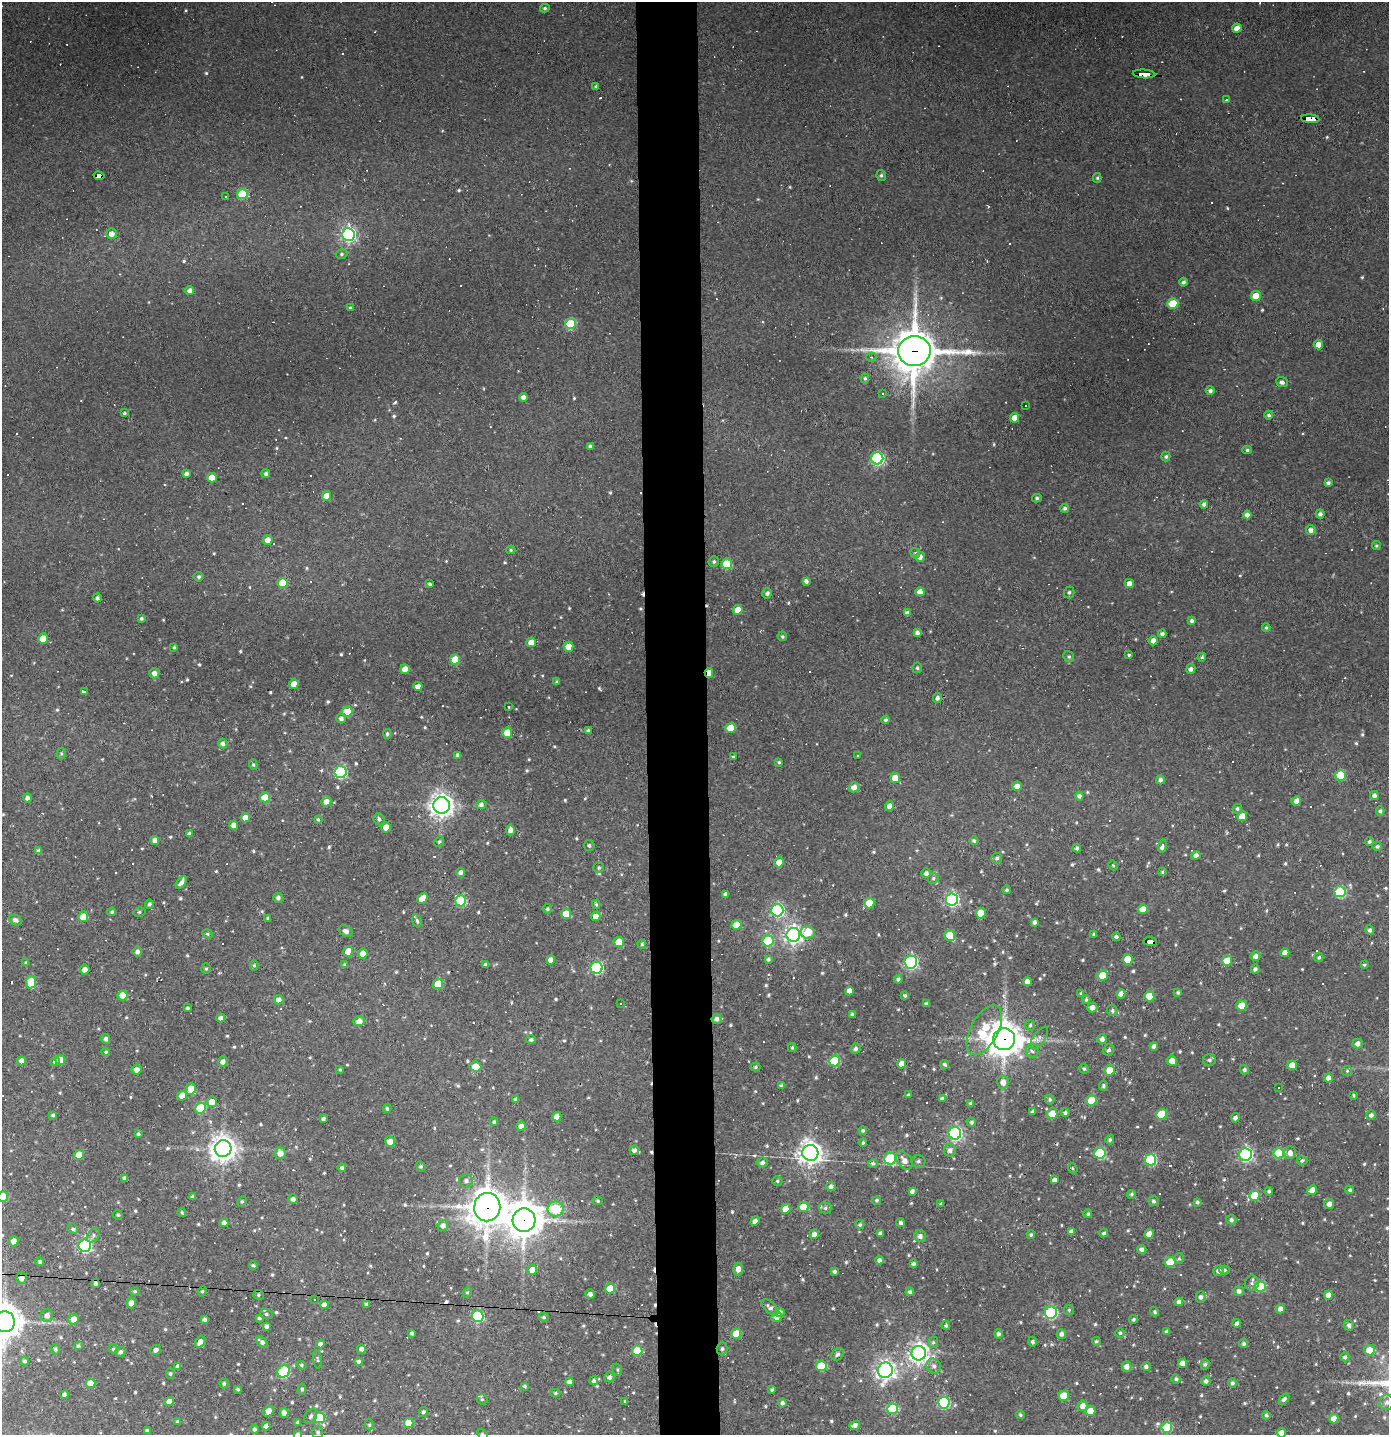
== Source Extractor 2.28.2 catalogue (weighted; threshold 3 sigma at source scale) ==
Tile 5 of 3 x 3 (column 2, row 2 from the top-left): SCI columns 1469-2855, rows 1434-2866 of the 4322 x 4299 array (HDU 1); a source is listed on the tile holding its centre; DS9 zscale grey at full resolution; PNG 1391 x 1437 px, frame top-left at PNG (2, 2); each listed source drawn as its Kron ellipse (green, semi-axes under 4 px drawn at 4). Shown black and unused: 4% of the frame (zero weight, under 2 of 3 exposures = <1% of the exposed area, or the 3 px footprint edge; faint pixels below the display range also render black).
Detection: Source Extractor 2.28.2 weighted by HDU 2 'WHT'; one run over the whole footprint, this tile lists its part. Background 0.171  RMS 0.0099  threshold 0.0445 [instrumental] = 3 sigma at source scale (4.5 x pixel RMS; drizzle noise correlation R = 1.50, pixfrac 1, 0.05/0.05 arcsec/px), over >= 5 px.
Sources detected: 775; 67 cosmic-ray / hot-pixel residue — neither listed nor drawn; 1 inside a brighter listed object's ellipse — not listed separately; of the other 707, all 500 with FLUX_AUTO >= 1.34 (the completeness limit of this list) listed and drawn (207 fainter detections not listed), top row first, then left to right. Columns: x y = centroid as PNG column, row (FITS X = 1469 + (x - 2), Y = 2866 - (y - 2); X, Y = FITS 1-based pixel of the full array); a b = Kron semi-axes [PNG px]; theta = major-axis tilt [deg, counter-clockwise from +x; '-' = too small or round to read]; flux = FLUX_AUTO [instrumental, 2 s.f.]
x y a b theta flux
545 8 5 3 - 1.5
1237 28 4 4 - 9.6
1144 74 11 3 -4 230
596 87 4 4 - 1.9
1227 100 3 3 - 15
1310 119 9 4 -5 130
881 175 5 4 - 1.7
99 176 5 4 - 68
1097 178 5 4 - 1.4
242 194 5 5 - 53
225 197 3 3 - 1.8
111 234 5 5 - 6.1
348 234 6 6 - 260
342 254 6 4 16 1.7
1183 282 4 4 - 2.4
190 291 4 4 - 3.8
1256 296 5 5 - 21
1173 304 6 5 - 32
350 308 3 3 - 1.8
570 324 5 5 - 60
1318 344 5 4 - 7.2
914 351 16 15 - 3600
871 357 5 4 - 1.6
865 378 5 4 - 1.6
1282 382 6 5 - 3.1
1210 391 4 4 - 2.8
882 394 3 3 - 1.9
523 397 4 4 - 4
1025 405 3 2 - 1.5
124 413 4 3 - 1.8
1269 415 4 4 - 2.3
1015 418 5 4 - 12
590 446 4 3 - 2.3
1247 450 5 4 - 1.7
1166 457 5 4 - 1.8
877 458 6 6 - 150
186 474 4 4 - 3.4
266 474 4 4 - 2.2
212 478 5 5 - 11
1328 483 4 3 - 2.3
326 496 5 4 - 11
1037 498 5 4 - 1.7
1204 504 4 4 - 3.2
1065 508 4 4 - 2
1320 514 4 4 - 3.1
1247 515 4 4 - 5
1311 530 5 5 - 4.3
267 540 5 5 - 7.9
1376 546 4 4 - 1.4
511 550 4 4 - 1.5
915 553 5 5 - 1.7
920 557 5 4 - 5
714 561 5 5 - 2
727 564 5 5 - 52
199 577 5 5 - 1.9
806 581 4 4 - 3.1
283 583 5 5 - 29
1129 583 4 4 - 6.2
430 584 4 3 - 1.9
920 592 4 4 - 6.7
1069 592 6 5 - 2
767 593 5 4 - 3.1
97 598 4 4 - 2.6
738 610 5 5 - 17
907 613 4 4 - 3.8
141 618 3 3 - 1.9
1192 621 4 4 - 2.6
1266 628 4 3 - 1.4
917 633 4 4 - 3.2
1162 634 4 4 - 2.8
782 636 5 4 - 1.8
43 639 5 5 - 18
1153 641 4 4 - 6.7
531 642 5 4 - 11
174 647 4 3 - 1.6
568 647 5 5 - 15
1129 655 3 3 - 1.6
1069 657 6 5 - 2
1202 657 4 3 - 1.5
455 660 5 5 - 25
917 668 5 5 - 1.7
405 669 4 4 - 9.1
1191 669 5 4 - 3.4
154 673 5 5 - 5.1
709 673 5 3 - 11
557 682 4 3 - 1.5
294 684 5 4 - 12
418 686 4 4 - 6.5
84 692 3 3 - 140
937 698 5 4 - 3.1
509 707 3 2 - 1.5
347 711 5 5 - 28
341 718 5 5 - 3.1
886 720 4 4 - 2
730 728 5 5 - 21
588 730 4 4 - 1.9
507 733 5 5 - 19
387 734 5 4 - 2
223 743 5 5 - 3.2
61 754 6 4 -89 1.6
458 755 4 4 - 3.8
858 755 3 2 - 1.5
733 757 4 3 - 1.4
779 762 4 4 - 1.5
253 765 5 4 - 1.5
340 772 6 6 - 120
1340 775 5 5 - 37
895 778 5 5 - 14
1160 780 4 4 - 2.9
1017 786 5 4 - 6.9
854 787 5 5 - 5.7
1374 795 4 4 - 3.3
1079 796 4 4 - 2.9
265 797 5 5 - 22
27 798 4 4 - 3.8
326 801 5 5 - 5.9
1296 801 5 4 - 5.1
481 804 5 4 - 3.2
442 805 8 8 - 720
889 806 5 4 - 6.6
1237 809 5 4 - 1.7
1380 811 4 4 - 2.3
1242 816 5 4 - 12
245 818 5 4 - 8.1
318 819 4 3 - 1.4
379 819 6 5 - 2.4
233 825 4 4 - 5.3
386 827 5 4 - 12
510 830 5 4 - 4.2
189 834 4 3 - 2.5
155 840 4 4 - 5.5
439 841 5 4 - 1.7
974 841 4 4 - 2.2
1369 841 4 3 - 1.8
589 846 5 5 - 1.9
1162 846 7 4 77 6.1
1377 846 5 4 - 2.3
1077 848 4 4 - 2.3
39 851 4 4 - 3.7
1196 855 4 4 - 3.6
997 858 5 5 - 2.4
779 862 5 5 - 9.9
1113 865 5 4 - 1.4
599 868 5 5 - 1.7
461 872 4 4 - 3.9
1162 872 4 3 - 1.4
926 873 5 5 - 3.3
933 878 6 5 - 1.7
181 883 7 4 55 4.5
1006 890 4 4 - 1.7
1340 892 5 5 - 77
726 894 4 4 - 3.4
278 898 5 5 - 3.1
422 898 6 4 50 9.3
952 899 6 6 - 180
461 901 5 5 - 72
869 903 5 5 - 22
149 904 5 4 - 2.2
596 904 4 3 - 1.6
547 909 5 4 - 1.7
1143 909 5 4 - 11
777 910 6 6 - 160
112 912 4 4 - 1.5
139 912 6 4 15 1.7
981 913 5 5 - 22
566 914 5 5 - 16
596 916 4 4 - 8.7
83 917 5 5 - 19
267 918 4 3 - 1.4
15 920 6 5 - 3.7
417 921 7 4 -74 1.8
1034 922 4 3 - 2.7
736 925 5 5 - 13
1370 930 5 4 - 3.1
346 931 7 5 -26 4.4
808 932 7 6 - 20
207 934 5 4 - 1.5
1094 934 4 3 - 2.2
793 935 7 7 - 410
950 935 5 5 - 27
1116 937 4 4 - 2.5
768 941 5 5 - 59
1150 941 7 4 -7 200
619 942 5 5 - 19
642 944 5 4 - 1.3
137 951 5 4 - 3
348 951 5 5 - 12
1285 953 4 4 - 6.7
363 954 5 4 - 11
1255 956 5 5 - 4
1319 957 5 4 - 1.5
768 959 4 3 - 1.9
1128 959 5 5 - 23
551 960 4 4 - 7.3
1227 961 5 5 - 20
911 962 6 6 - 190
26 963 4 4 - 1.8
345 964 4 4 - 1.5
254 965 5 4 - 1.9
486 965 4 3 - 2.5
1364 965 3 3 - 1.4
596 968 6 6 - 120
206 969 5 4 - 1.5
1255 969 4 4 - 2.8
85 970 5 5 - 5.5
1103 975 6 5 - 22
898 979 4 4 - 2.5
1027 981 4 4 - 5.4
31 982 6 5 - 34
438 984 5 5 - 24
849 991 4 4 - 7.6
1178 992 4 4 - 1.7
1081 994 4 3 - 1.6
1121 994 4 4 - 7.1
123 995 5 5 - 19
905 995 4 3 - 1.9
1149 996 5 5 - 20
278 1000 5 4 - 5.2
1086 1000 4 3 - 1.6
620 1003 3 3 - 2.4
926 1004 4 4 - 1.9
1241 1006 5 5 - 19
188 1008 3 3 - 1.6
1092 1008 5 5 - 6.5
1112 1010 6 5 - 2
852 1014 4 4 - 2.2
221 1018 4 4 - 4.6
717 1019 5 5 - 3.1
359 1021 6 5 - 7.5
1030 1025 5 4 - 1.7
984 1030 27 13 62 38
1039 1038 13 6 55 4.3
106 1039 5 4 - 3.5
1004 1039 11 11 - 1800
1102 1039 5 5 - 4
531 1040 5 4 - 2.2
1358 1044 5 5 - 4
1154 1046 4 4 - 3.4
792 1048 4 3 - 1.4
856 1049 5 4 - 2.5
1108 1050 6 5 - 2.4
1032 1051 7 6 - 2.9
106 1052 4 3 - 1.4
60 1060 5 4 - 12
1209 1060 6 6 - 2.4
22 1061 4 4 - 5.2
835 1061 5 5 - 60
1172 1061 5 5 - 8.9
55 1062 5 4 - 2.5
223 1062 5 5 - 4.6
901 1064 5 4 - 11
945 1064 4 4 - 2
1292 1065 5 5 - 11
475 1066 6 5 - 16
756 1067 5 4 - 1.4
340 1069 3 3 - 1.4
1084 1069 5 4 - 1.7
137 1070 5 4 - 5.9
1110 1070 5 5 - 23
1244 1070 5 4 - 2.1
1347 1071 5 5 - 1.5
1328 1078 4 4 - 7.8
1003 1082 6 5 - 6.4
781 1086 4 4 - 1.9
1103 1086 5 4 - 1.8
1278 1088 3 3 - 2.5
191 1089 5 5 - 17
908 1095 3 3 - 1.3
1354 1095 3 3 - 1.4
182 1096 5 4 - 11
516 1099 4 4 - 3.2
942 1099 4 4 - 2.2
1050 1099 5 5 - 1.9
1091 1100 5 5 - 27
212 1102 5 5 - 11
971 1103 4 4 - 1.7
200 1108 5 5 - 54
387 1109 4 3 - 1.7
1033 1112 4 3 - 2.1
1065 1113 4 4 - 2
1052 1114 5 5 - 15
1161 1114 5 5 - 39
53 1115 4 4 - 1.8
1371 1115 5 5 - 3.2
557 1117 5 4 - 9.5
1235 1118 5 4 - 3.5
323 1119 4 3 - 2.4
494 1122 4 4 - 1.8
971 1122 4 4 - 2
521 1126 5 4 - 4.9
863 1130 4 4 - 1.9
955 1133 6 6 - 190
138 1134 3 3 - 1.5
1110 1140 4 4 - 2
390 1142 5 4 - 7.9
863 1143 4 3 - 1.5
223 1149 8 8 - 970
634 1150 5 4 - 3.6
950 1150 6 6 - 4
280 1153 6 5 - 7.6
810 1153 8 8 - 770
1100 1153 5 5 - 77
1279 1153 5 5 - 50
1290 1153 6 6 - 5.9
1246 1154 6 6 - 200
79 1155 5 5 - 13
890 1159 6 6 - 70
904 1160 10 7 -52 7
1150 1160 5 5 - 80
918 1161 7 6 - 2.9
1302 1161 5 4 - 2.4
762 1163 5 5 - 3.2
873 1163 5 4 - 2
421 1166 5 4 - 1.5
342 1168 4 4 - 2.6
1073 1168 5 4 - 1.4
124 1178 4 3 - 3
1054 1180 4 4 - 4
466 1181 7 6 - 3.5
777 1181 5 4 - 1.4
831 1187 4 4 - 3.3
1312 1190 5 4 - 8.2
1350 1190 4 4 - 1.8
912 1191 4 4 - 3.9
1269 1191 4 4 - 1.9
1132 1194 4 4 - 1.7
1254 1196 5 5 - 32
3 1197 5 5 - 31
193 1197 4 3 - 1.6
293 1199 5 4 - 3.5
877 1200 4 4 - 1.6
242 1201 5 4 - 1.4
598 1201 5 4 - 1.4
1153 1201 5 5 - 2.4
1197 1202 4 4 - 2
941 1204 4 3 - 1.7
1329 1204 5 5 - 4.9
487 1207 14 13 - 1900
803 1207 5 5 - 23
825 1208 6 5 - 2.3
556 1209 8 7 - 59
786 1209 5 4 - 14
182 1212 4 3 - 1.4
1088 1214 4 4 - 1.6
118 1215 5 4 - 1.7
524 1220 12 11 - 2000
1231 1220 5 4 - 2.7
755 1221 5 4 - 3.9
224 1223 4 4 - 5
901 1223 4 4 - 2.8
860 1224 4 4 - 1.9
443 1226 5 5 - 4.3
73 1229 5 4 - 2.4
1072 1232 4 4 - 3.9
880 1233 4 4 - 2.3
1104 1233 4 3 - 1.7
814 1234 5 4 - 5.3
1149 1234 5 4 - 6.3
93 1235 8 5 53 2.8
1031 1235 4 4 - 1.6
920 1236 6 6 - 3.7
14 1241 5 5 - 6.6
85 1246 6 6 - 180
1142 1249 5 4 - 3.4
1179 1259 5 4 - 1.4
879 1260 4 4 - 3.1
40 1262 4 4 - 2.8
1170 1262 5 5 - 31
914 1263 4 4 - 2.4
253 1265 4 3 - 1.7
738 1269 6 5 - 4
532 1270 5 5 - 12
1224 1270 5 4 - 1.7
834 1271 4 3 - 2.1
1218 1271 5 5 - 4.9
21 1278 6 5 - 5.7
95 1283 4 4 - 2.7
1252 1283 7 7 - 3.2
1260 1286 5 5 - 53
610 1288 5 5 - 22
135 1291 4 4 - 1.8
202 1291 5 4 - 1.6
1239 1291 5 5 - 3.4
467 1292 5 4 - 1.4
910 1292 4 4 - 2.4
590 1294 5 4 - 3.4
258 1295 5 4 - 1.8
1328 1295 4 4 - 6.9
1201 1297 5 5 - 3
314 1299 3 3 - 4
1179 1302 4 4 - 4.1
131 1303 5 5 - 6.4
366 1304 4 4 - 2.1
324 1305 4 4 - 6.3
770 1307 10 5 -42 3.4
1280 1309 5 4 - 4.9
1069 1310 5 5 - 1.5
1155 1312 5 4 - 1.6
780 1313 5 4 - 6.8
1051 1313 6 6 - 100
266 1314 6 5 - 1.9
47 1316 6 6 - 5.3
478 1316 6 6 - 86
544 1317 5 4 - 1.8
777 1317 6 5 - 4.2
259 1318 3 3 - 1.9
73 1319 5 5 - 6.9
1134 1319 4 4 - 1.7
204 1320 4 4 - 3.1
5 1322 10 10 - 1600
1237 1323 4 4 - 2.6
946 1325 4 4 - 2.1
1349 1325 5 5 - 3.5
267 1326 4 3 - 2.7
1167 1332 4 3 - 2.1
412 1333 4 3 - 2.1
1120 1333 4 4 - 1.7
736 1334 5 5 - 21
998 1334 4 4 - 2.5
1061 1334 5 5 - 3.7
1096 1341 4 4 - 1.6
200 1342 6 4 52 6
262 1342 7 4 -39 3.5
933 1342 6 4 66 1.6
1032 1342 5 4 - 2.5
320 1344 4 4 - 3.6
1244 1344 4 4 - 2.2
78 1346 4 4 - 1.8
55 1349 5 4 - 2.2
113 1349 4 4 - 1.6
361 1349 4 4 - 3.8
722 1349 7 5 88 2.5
156 1350 5 4 - 3.3
1369 1350 5 5 - 14
637 1351 5 5 - 34
120 1352 5 4 - 2.6
919 1353 7 7 - 540
838 1354 7 5 45 2.6
1345 1357 4 4 - 2.3
317 1360 9 3 -81 1.4
24 1361 4 4 - 2.1
359 1362 4 4 - 2.9
1182 1363 4 4 - 7.3
1205 1364 5 4 - 2.1
301 1365 5 4 - 1.7
178 1366 4 4 - 3.1
821 1366 5 5 - 34
934 1366 8 7 - 4
1146 1366 4 4 - 2.9
1127 1367 5 5 - 5.9
617 1370 6 4 -70 1.6
885 1370 8 7 - 480
284 1371 7 5 41 83
170 1374 5 4 - 1.6
609 1377 5 5 - 3.2
1176 1379 5 4 - 1.7
594 1381 4 4 - 2.3
1206 1381 4 4 - 3.4
570 1382 4 4 - 5.2
91 1383 5 4 - 12
224 1383 5 4 - 1.9
1232 1383 5 4 - 2.2
525 1386 3 3 - 1.6
238 1389 3 3 - 1.7
302 1389 5 4 - 1.8
772 1390 3 3 - 1.7
555 1393 5 4 - 1.7
64 1395 4 4 - 3.6
1064 1396 5 5 - 22
482 1399 6 5 - 1.7
1284 1399 6 4 49 2.9
625 1401 4 3 - 1.4
169 1402 5 4 - 10
1387 1402 8 7 - 5.1
782 1403 4 4 - 2.8
944 1403 6 5 - 90
1083 1406 5 5 - 6.8
892 1409 5 5 - 56
268 1411 6 4 47 11
1090 1411 5 5 - 14
423 1412 5 4 - 2
284 1413 5 4 - 4.8
1020 1415 4 4 - 1.4
1266 1415 4 4 - 2.2
311 1416 8 5 56 2.4
320 1418 5 5 - 48
1334 1419 5 4 - 11
177 1421 4 4 - 1.6
298 1422 4 3 - 2.1
408 1423 5 5 - 16
369 1425 6 4 -88 1.5
855 1425 5 4 - 3.7
266 1426 4 4 - 4.5
1167 1427 5 5 - 50
254 1429 4 4 - 2.3
147 1430 4 3 - 1.7
318 1432 5 5 - 2.1
1281 1433 5 4 - 7.5
298 1434 4 3 - 1.9
483 1434 6 4 -46 1.6
Overlapping masked pixels (flux is a lower limit): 10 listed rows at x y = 1144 74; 1310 119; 99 176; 914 351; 709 673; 1150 941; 1004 1039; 487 1207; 524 1220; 21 1278
Isophote crosses this tile's border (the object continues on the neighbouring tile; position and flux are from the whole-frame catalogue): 5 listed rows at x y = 3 1197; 5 1322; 1281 1433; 298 1434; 483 1434